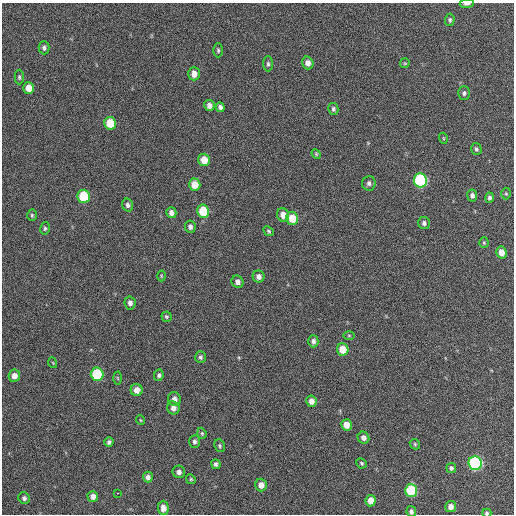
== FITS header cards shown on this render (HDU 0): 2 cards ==
NAXIS1  =                  512 / Axis length
NAXIS2  =                  512 / Axis length

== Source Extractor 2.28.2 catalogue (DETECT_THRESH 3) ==
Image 512 x 512 px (HDU 0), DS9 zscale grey, 1 PNG px = 1 image px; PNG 516 x 516 px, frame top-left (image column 1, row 512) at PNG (2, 3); each listed source drawn as its Kron ellipse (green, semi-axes under 4 px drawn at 4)
Background 427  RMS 20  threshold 59.5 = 3 sigma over >= 5 px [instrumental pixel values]
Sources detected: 81; all 81 listed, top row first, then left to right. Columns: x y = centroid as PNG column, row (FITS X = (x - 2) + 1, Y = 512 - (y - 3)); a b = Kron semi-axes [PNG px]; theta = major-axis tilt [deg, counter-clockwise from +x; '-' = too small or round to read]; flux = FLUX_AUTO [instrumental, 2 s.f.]
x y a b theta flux
467 4 7 3 3 4400
450 20 6 5 - 2700
44 48 6 5 - 3700
218 50 7 4 -89 2400
308 63 6 5 - 7400
405 63 5 4 - 1400
268 64 7 5 -89 2600
194 74 7 5 -88 11000
19 77 7 4 90 2400
29 88 6 5 - 14000
464 93 6 6 - 3300
209 105 5 5 - 6400
220 107 5 4 - 4600
333 109 6 5 - 2900
110 123 6 6 - 34000
443 138 5 3 - 1200
476 149 6 5 - 2800
316 154 5 4 - 1500
204 160 6 5 - 19000
420 180 7 6 - 190000
369 183 7 7 - 4200
195 185 6 5 - 20000
506 194 6 5 - 1800
472 195 6 5 - 4300
84 196 6 6 - 58000
489 198 5 4 - 3200
128 205 6 5 - 4300
203 211 6 6 - 45000
171 213 5 5 - 5400
32 215 5 4 - 2000
283 215 7 6 - 12000
292 218 7 6 - 22000
424 223 6 6 - 4200
190 227 6 5 - 4400
45 228 6 5 - 2500
269 231 5 4 - 2000
484 243 5 4 - 1700
501 252 6 5 - 12000
161 276 5 3 - 1300
259 277 6 6 - 6100
238 282 6 5 - 6400
130 303 6 5 - 5700
166 317 5 5 - 2100
349 335 6 4 0 1500
313 341 6 5 - 4100
343 349 6 5 - 22000
200 357 6 5 - 2800
53 363 5 3 - 1200
97 374 7 6 - 77000
159 375 6 4 83 2900
14 376 6 5 - 10000
118 378 6 4 -87 1800
137 390 6 6 - 10000
174 399 7 6 - 6800
311 401 6 5 - 9100
173 408 7 6 - 6900
140 420 5 3 - 1200
346 425 5 5 - 13000
202 433 6 4 -70 1800
363 438 6 5 - 5900
194 441 6 5 - 3600
109 442 5 4 - 3200
415 444 6 4 -47 1800
220 446 6 5 - 2400
361 463 5 5 - 2000
475 463 7 6 - 240000
216 464 5 4 - 3300
451 468 5 5 - 3700
179 472 6 6 - 5600
148 477 5 5 - 5500
191 479 5 4 - 1700
261 485 6 6 - 10000
411 490 6 6 - 76000
118 493 3 2 - 5000
93 496 5 5 - 6900
24 498 6 5 - 3100
371 501 6 5 - 14000
451 507 5 5 - 8000
163 508 7 5 -89 7000
411 511 5 4 - 4400
487 513 4 3 - 3000
At the frame edge (FLAGS 8, measured only in part): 3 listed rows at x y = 467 4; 411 511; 487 513